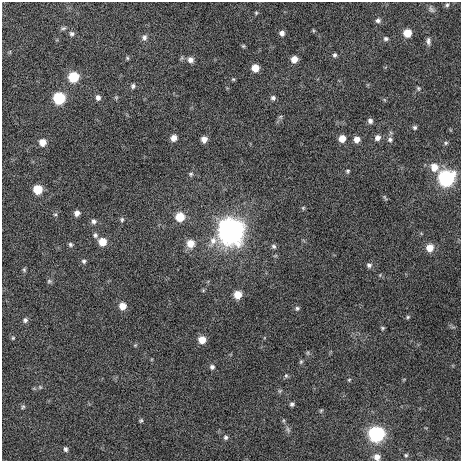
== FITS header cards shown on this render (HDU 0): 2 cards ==
NAXIS1  =                  459 / length of data axis 1
NAXIS2  =                  459 / length of data axis 2

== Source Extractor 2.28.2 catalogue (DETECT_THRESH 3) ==
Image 459 x 459 px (HDU 0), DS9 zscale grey, 1 PNG px = 1 image px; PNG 463 x 463 px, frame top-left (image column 1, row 459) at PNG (2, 2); no overlay
Background 396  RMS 7.6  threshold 22.7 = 3 sigma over >= 5 px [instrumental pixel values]
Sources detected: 87; all 87 listed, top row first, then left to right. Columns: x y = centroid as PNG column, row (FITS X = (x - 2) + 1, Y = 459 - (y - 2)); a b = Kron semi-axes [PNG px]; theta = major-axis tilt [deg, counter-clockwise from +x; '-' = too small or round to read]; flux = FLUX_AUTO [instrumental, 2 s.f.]
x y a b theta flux
447 5 6 5 - 970
431 9 10 6 -57 1700
256 13 5 4 - 700
378 20 7 6 - 1500
63 28 9 5 15 1000
313 30 6 3 -72 540
282 33 6 6 - 2100
407 33 7 6 - 8800
72 34 7 6 - 1400
144 37 9 8 - 2000
386 39 7 6 - 1200
428 41 11 6 -85 1900
243 46 5 5 - 710
335 55 6 5 - 1100
127 58 6 4 -49 700
294 59 6 6 - 4500
190 60 8 8 - 2500
255 68 6 6 - 6500
73 77 7 7 - 21000
233 79 5 4 - 610
133 86 7 6 - 1300
418 88 6 6 - 940
98 97 7 6 - 2100
116 97 6 5 - 770
59 98 7 7 - 35000
273 98 6 6 - 1400
280 117 6 4 19 740
370 121 6 6 - 1800
415 127 6 5 - 1000
174 138 6 6 - 3700
342 138 7 6 - 5400
377 138 8 7 - 2400
204 139 6 5 - 3400
357 139 6 6 - 3600
390 140 7 7 - 1600
42 142 7 7 - 5400
446 143 6 5 - 850
434 167 9 8 - 6400
347 171 6 5 - 810
191 174 6 5 - 890
446 178 9 8 - 94000
38 190 7 7 - 13000
385 197 9 3 -66 620
303 208 6 5 - 700
77 213 6 6 - 2500
55 214 5 3 - 590
180 217 7 7 - 12000
122 220 7 6 - 980
94 221 7 6 - 1500
230 231 11 11 - 450000
95 235 7 6 - 1300
102 242 7 7 - 7800
190 243 8 8 - 7000
70 244 6 6 - 1100
274 246 7 6 - 1200
430 248 8 7 - 5800
84 261 6 6 - 1200
369 265 7 6 - 1400
24 270 6 5 - 770
49 281 7 6 - 980
203 290 6 4 -47 610
238 295 7 6 - 7200
122 306 7 7 - 5400
297 308 6 5 - 910
408 317 5 4 - 680
25 320 6 6 - 1300
382 328 5 4 - 720
13 338 4 3 - 530
202 340 7 6 - 6200
135 345 5 4 - 560
301 362 6 4 68 740
212 367 6 6 - 1300
286 376 6 5 - 730
349 380 4 4 - 510
40 387 4 4 - 520
280 391 6 4 59 690
292 404 4 4 - 1000
23 407 5 4 - 590
321 410 5 4 - 580
141 420 5 4 - 700
283 420 6 4 -72 610
288 430 9 5 -64 1200
376 434 8 8 - 92000
226 437 5 5 - 1000
66 449 6 4 -68 1100
406 455 6 6 - 910
377 457 7 7 - 3300
At the frame edge (FLAGS 8, measured only in part): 1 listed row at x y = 377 457